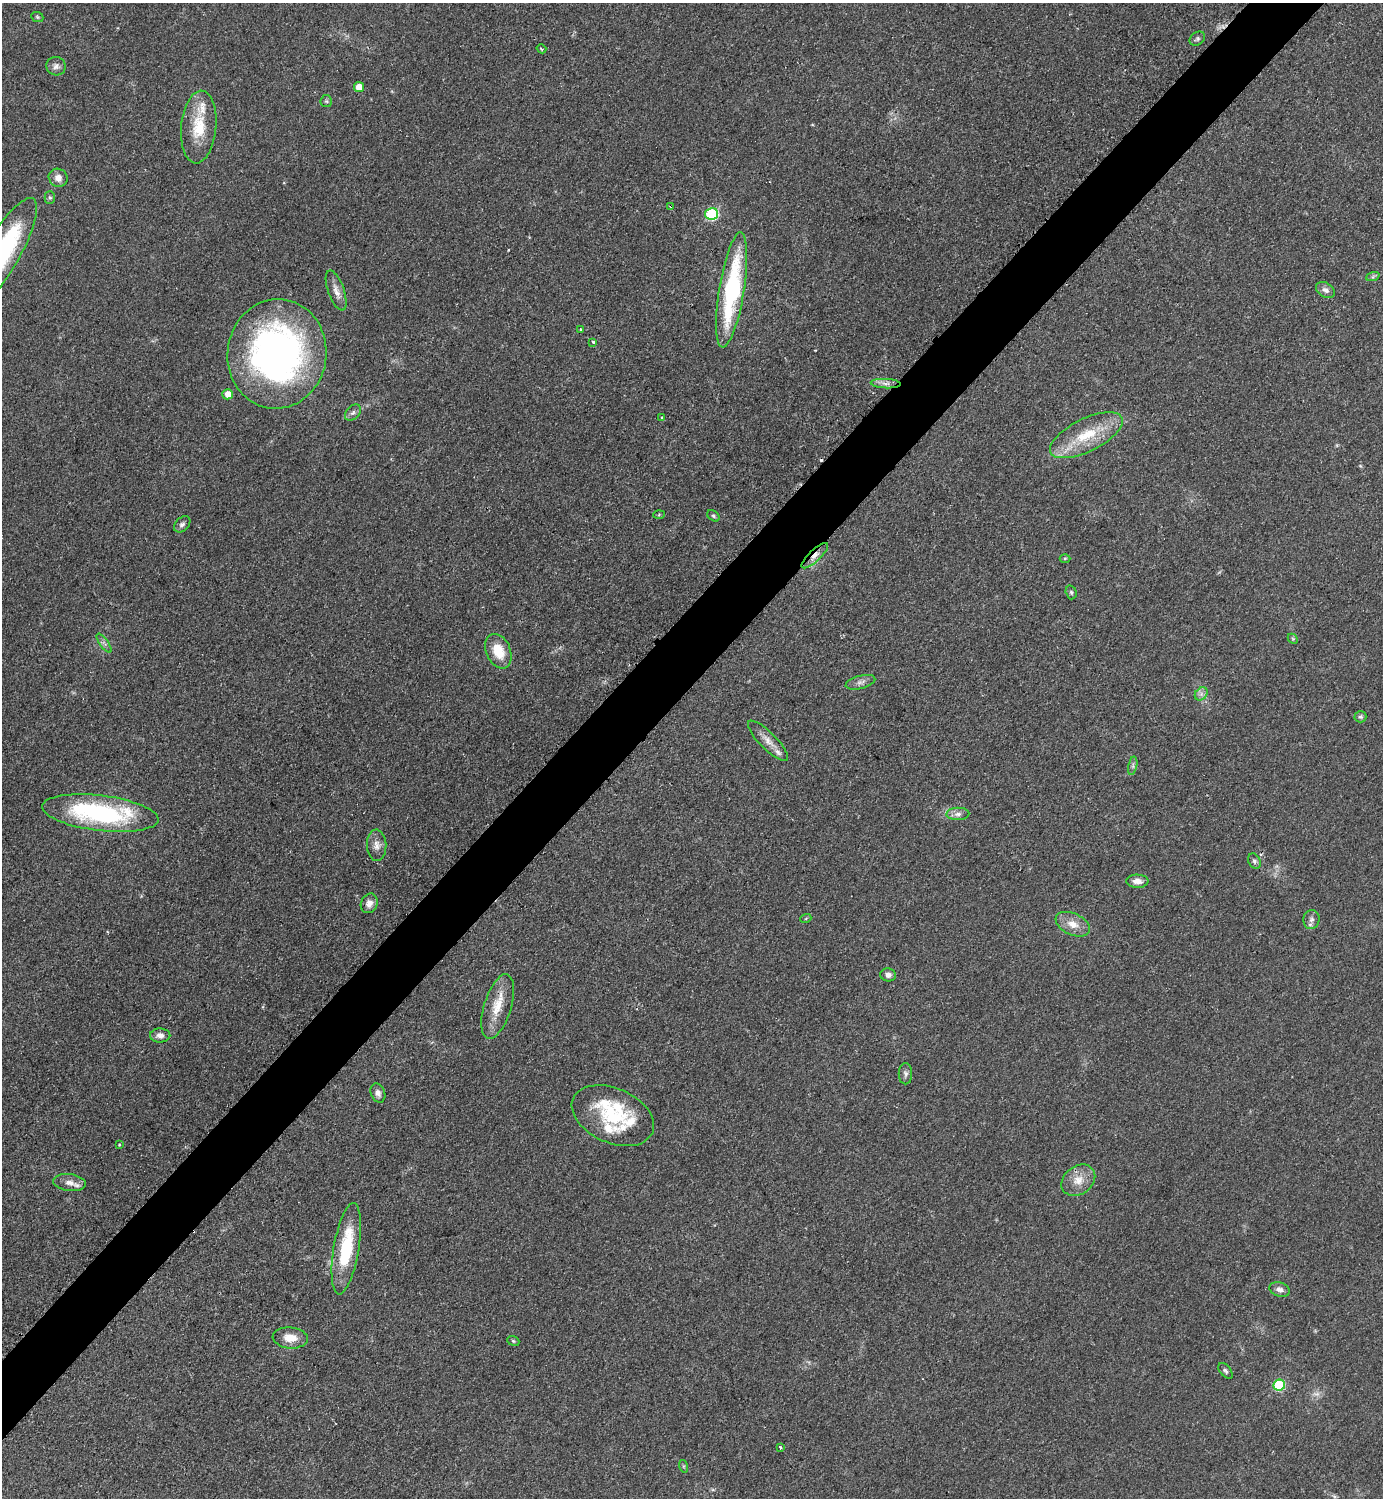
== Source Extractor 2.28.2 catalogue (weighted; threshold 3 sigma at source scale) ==
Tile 10 of 4 x 4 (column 2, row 3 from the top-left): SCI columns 1695-3075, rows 1503-2998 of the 6005 x 6005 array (HDU 1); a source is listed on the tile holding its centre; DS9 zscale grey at full resolution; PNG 1385 x 1500 px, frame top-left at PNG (2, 3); each listed source drawn as its Kron ellipse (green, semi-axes under 4 px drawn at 4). Shown black and unused: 5% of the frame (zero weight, under 2 of 3 exposures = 1% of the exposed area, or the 3 px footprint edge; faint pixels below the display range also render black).
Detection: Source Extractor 2.28.2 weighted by HDU 2 'WHT'; one run over the whole footprint, this tile lists its part. Background 0.0797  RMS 0.0079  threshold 0.0354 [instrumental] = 3 sigma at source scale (4.5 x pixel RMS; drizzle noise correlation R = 1.50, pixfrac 1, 0.05/0.05 arcsec/px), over >= 5 px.
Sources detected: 74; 1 too faint to see at this stretch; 2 cosmic-ray / hot-pixel residue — neither listed nor drawn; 7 inside a brighter listed object's ellipse — not listed separately; the other 64 listed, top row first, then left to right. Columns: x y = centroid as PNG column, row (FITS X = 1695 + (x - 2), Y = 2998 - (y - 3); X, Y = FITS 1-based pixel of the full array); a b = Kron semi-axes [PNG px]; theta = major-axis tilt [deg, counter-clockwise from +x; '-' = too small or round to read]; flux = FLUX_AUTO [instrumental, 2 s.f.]
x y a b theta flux
37 17 6 4 -22 1.3
1197 39 8 6 37 1.8
541 49 5 2 - 0.78
56 66 10 9 - 3.6
359 87 5 5 - 9.4
326 101 6 5 - 1.5
199 127 36 17 85 28
58 178 10 9 - 5.7
50 198 6 5 - 1.4
671 206 4 3 - 0.78
711 214 6 6 - 83
2 253 62 17 60 110
1373 276 7 4 20 1.4
336 290 21 8 -70 6.5
732 290 58 12 81 99
1325 290 10 7 -32 3.7
580 329 4 3 - 1.8
593 342 3 3 - 2.7
277 354 55 49 83 330
886 384 15 4 -3 4
228 394 5 5 - 8.2
353 413 9 6 48 2.6
662 418 3 3 - 2.2
1086 435 40 16 26 33
659 515 6 4 3 0.86
713 516 7 5 -40 1.3
182 524 9 6 44 2.6
815 556 17 6 43 6.1
1065 558 5 3 - 0.88
1071 592 7 5 -74 1.6
1293 639 5 4 - 1.1
104 643 11 4 -54 2.4
498 651 18 12 -68 19
860 682 15 6 15 3.8
1201 694 7 5 46 2.9
1360 717 6 5 - 1.6
768 741 27 8 -45 7.7
1133 766 9 4 78 1.6
100 813 58 17 -7 120
958 814 11 6 1 3.8
377 845 15 10 -88 6
1254 861 8 6 -62 2
1137 881 11 6 -2 5.6
369 903 10 8 63 5
806 918 5 3 - 0.78
1311 919 9 8 - 3.2
1073 924 18 10 -25 9.9
888 975 8 6 -12 3.7
498 1007 33 13 73 19
160 1035 10 7 -2 4.4
905 1074 10 7 -90 2.7
378 1093 10 7 -69 3.7
613 1116 43 27 -24 49
119 1145 3 2 - 0.98
1078 1180 18 14 37 12
69 1182 16 8 -7 6.5
346 1249 46 12 81 47
1280 1290 10 7 -19 3.7
290 1338 18 10 -5 11
513 1341 6 4 -22 1.2
1225 1371 9 5 -51 1.8
1279 1385 6 5 - 50
780 1448 3 3 - 1.1
683 1466 6 4 -72 1.1
Overlapping masked pixels (flux is a lower limit): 3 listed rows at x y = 671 206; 815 556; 498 1007
Isophote crosses this tile's border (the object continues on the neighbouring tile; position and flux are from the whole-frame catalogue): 1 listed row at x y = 2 253